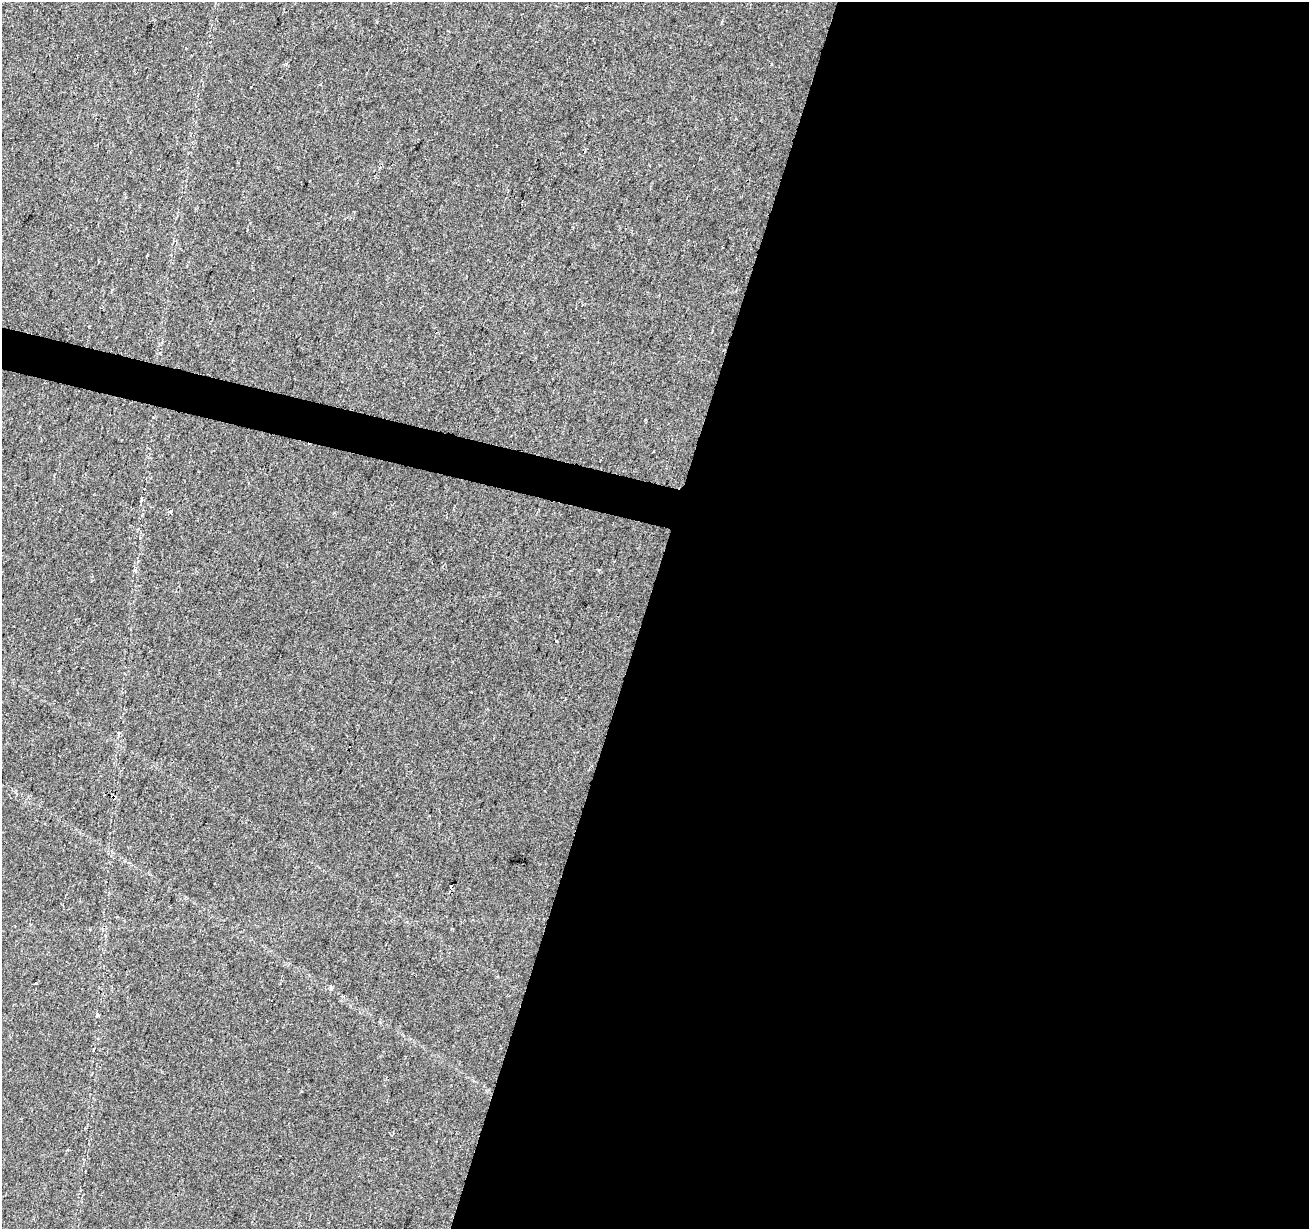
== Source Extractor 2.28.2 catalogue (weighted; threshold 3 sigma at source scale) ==
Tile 12 of 4 x 4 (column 4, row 3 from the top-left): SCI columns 3930-5236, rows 1514-2740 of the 5255 x 5425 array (HDU 1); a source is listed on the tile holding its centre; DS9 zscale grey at full resolution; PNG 1311 x 1231 px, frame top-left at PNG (2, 2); no overlay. Shown black and unused: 53% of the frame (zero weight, under 2 of 3 exposures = <1% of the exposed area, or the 3 px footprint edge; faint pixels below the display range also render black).
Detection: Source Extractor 2.28.2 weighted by HDU 2 'WHT'; one run over the whole footprint, this tile lists its part. Background 0.0227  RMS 0.0036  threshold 0.0163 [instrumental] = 3 sigma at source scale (4.5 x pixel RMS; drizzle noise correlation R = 1.50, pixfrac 1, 0.0396/0.0396 arcsec/px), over >= 5 px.
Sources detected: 8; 1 cosmic-ray / hot-pixel residue — not listed; the other 7 listed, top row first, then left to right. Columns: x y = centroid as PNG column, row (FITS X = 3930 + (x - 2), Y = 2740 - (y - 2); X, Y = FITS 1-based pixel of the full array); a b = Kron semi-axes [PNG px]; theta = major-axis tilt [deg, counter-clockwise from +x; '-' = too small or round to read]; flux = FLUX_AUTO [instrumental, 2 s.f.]
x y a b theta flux
170 511 4 3 - 1
135 570 5 4 - 0.49
556 641 3 3 - 1.7
114 797 6 4 72 0.61
451 886 4 3 - 3.4
36 983 3 2 - 0.34
97 1015 6 4 62 0.55
Overlapping masked pixels (flux is a lower limit): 1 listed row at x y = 114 797